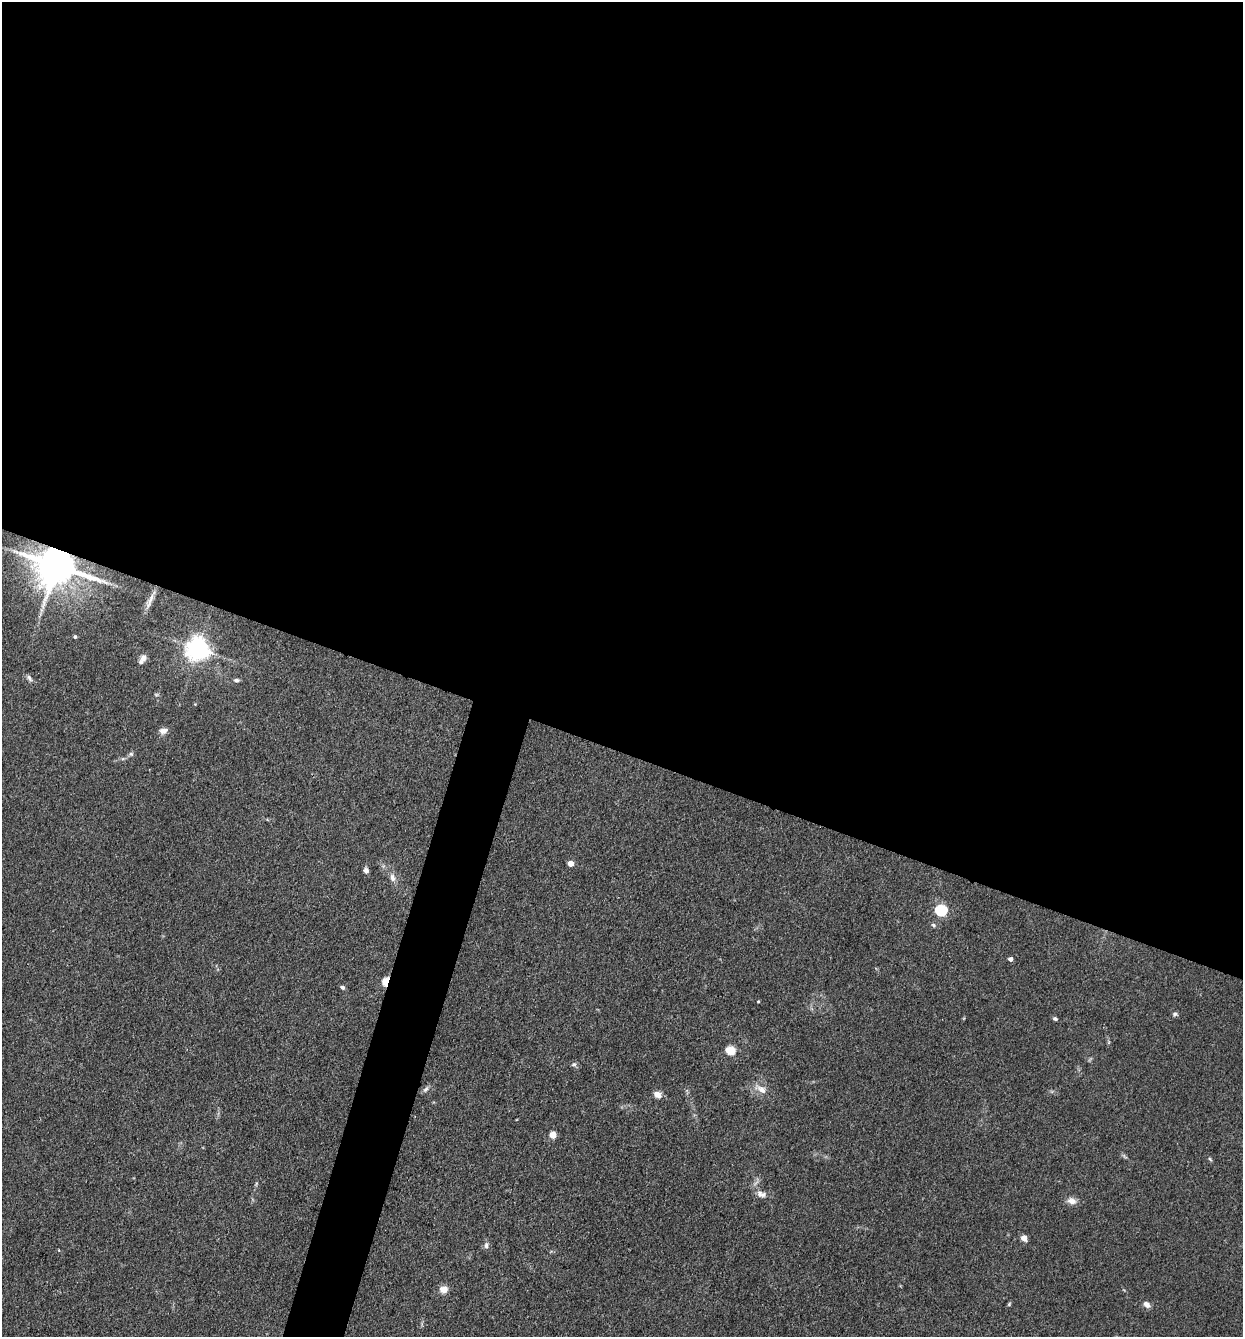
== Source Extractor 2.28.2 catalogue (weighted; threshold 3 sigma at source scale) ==
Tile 3 of 4 x 4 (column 3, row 1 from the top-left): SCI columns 2744-3984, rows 4008-5342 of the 5357 x 5342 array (HDU 1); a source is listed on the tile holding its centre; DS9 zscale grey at full resolution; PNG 1245 x 1339 px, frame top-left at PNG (2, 2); no overlay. Shown black and unused: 59% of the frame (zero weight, under 3 of 4 exposures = <1% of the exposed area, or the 3 px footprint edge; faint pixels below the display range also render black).
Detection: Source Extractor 2.28.2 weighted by HDU 2 'WHT'; one run over the whole footprint, this tile lists its part. Background 0.132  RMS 0.0068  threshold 0.0305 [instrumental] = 3 sigma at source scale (4.5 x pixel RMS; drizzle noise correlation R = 1.50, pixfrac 1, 0.05/0.05 arcsec/px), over >= 5 px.
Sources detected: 37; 2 inside a brighter listed object's ellipse — not listed separately; the other 35 listed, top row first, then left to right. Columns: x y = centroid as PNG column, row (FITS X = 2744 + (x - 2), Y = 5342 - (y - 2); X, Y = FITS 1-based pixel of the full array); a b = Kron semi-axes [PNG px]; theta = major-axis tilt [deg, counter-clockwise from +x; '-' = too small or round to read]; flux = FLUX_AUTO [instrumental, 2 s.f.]
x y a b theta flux
56 566 12 10 -15 2600
151 598 19 5 67 4.5
75 637 4 4 - 1.1
197 649 7 7 - 580
143 658 11 7 39 3
29 678 10 5 -56 1.9
236 680 7 5 -2 1.8
156 694 6 4 -19 0.86
163 731 10 7 15 3.7
131 754 6 6 - 1.3
570 864 5 5 - 6.2
366 871 6 5 - 2.6
392 878 11 7 -77 3.6
941 910 6 5 - 70
933 925 7 5 -28 1.3
1010 959 4 4 - 2.5
386 981 6 4 69 35
342 987 6 4 -27 1.7
758 1002 3 3 - 0.68
1175 1014 7 5 17 1.4
1055 1019 4 4 - 1.6
730 1051 5 5 - 35
574 1064 7 6 - 1.6
425 1089 9 5 41 1.8
761 1089 18 9 -31 6.3
657 1094 8 6 -34 5.1
553 1135 5 5 - 12
1210 1159 6 4 -45 0.9
760 1194 9 8 - 3.1
1072 1201 11 8 -15 4.4
1024 1238 6 6 - 4.3
486 1245 8 6 78 2.2
444 1289 7 6 - 7.9
1009 1304 6 4 47 0.85
1147 1304 10 7 -35 2.9
Overlapping masked pixels (flux is a lower limit): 2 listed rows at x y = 56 566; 386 981